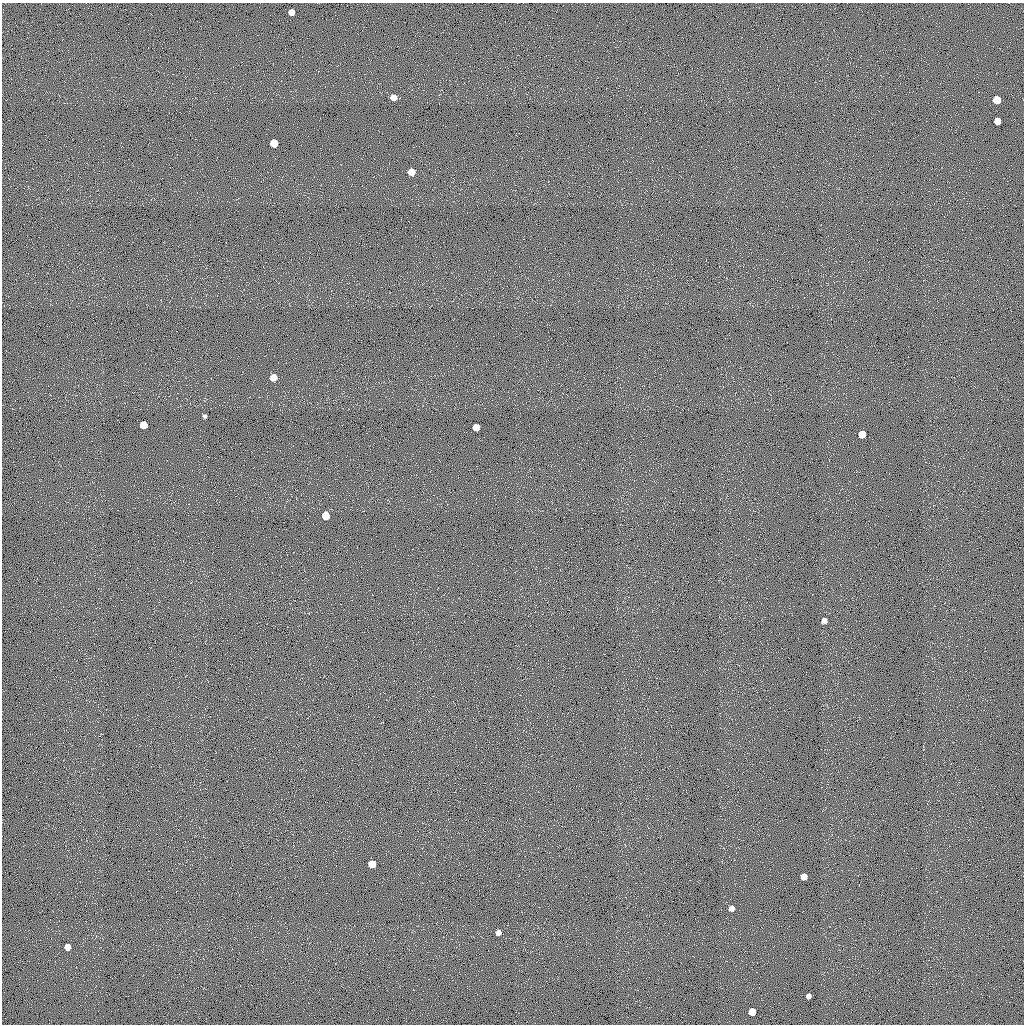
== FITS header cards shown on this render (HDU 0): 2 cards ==
NAXIS1  =                 1022 / length of data axis 1
NAXIS2  =                 1022 / length of data axis 2

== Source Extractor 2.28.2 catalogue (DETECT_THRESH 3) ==
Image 1022 x 1022 px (HDU 0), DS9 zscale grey, 1 PNG px = 1 image px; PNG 1026 x 1026 px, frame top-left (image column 1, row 1022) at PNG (2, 3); no overlay
Background 0.528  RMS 94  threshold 283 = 3 sigma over >= 5 px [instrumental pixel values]
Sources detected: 20; all 20 listed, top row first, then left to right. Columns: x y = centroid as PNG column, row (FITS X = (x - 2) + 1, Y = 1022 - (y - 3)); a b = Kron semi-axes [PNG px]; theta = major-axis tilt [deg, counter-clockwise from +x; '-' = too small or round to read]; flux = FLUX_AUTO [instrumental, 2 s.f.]
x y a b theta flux
291 12 5 5 - 53000
393 97 5 5 - 56000
997 100 5 5 - 170000
997 121 5 5 - 82000
274 143 5 5 - 140000
411 172 5 5 - 80000
273 377 5 5 - 70000
205 416 4 3 - 11000
143 425 5 5 - 150000
476 427 5 5 - 89000
862 434 5 5 - 95000
326 516 5 5 - 180000
824 621 5 4 - 26000
372 864 5 5 - 120000
804 877 5 5 - 87000
731 908 5 5 - 27000
498 933 5 4 - 33000
67 947 5 5 - 48000
808 996 4 4 - 23000
752 1012 5 5 - 96000